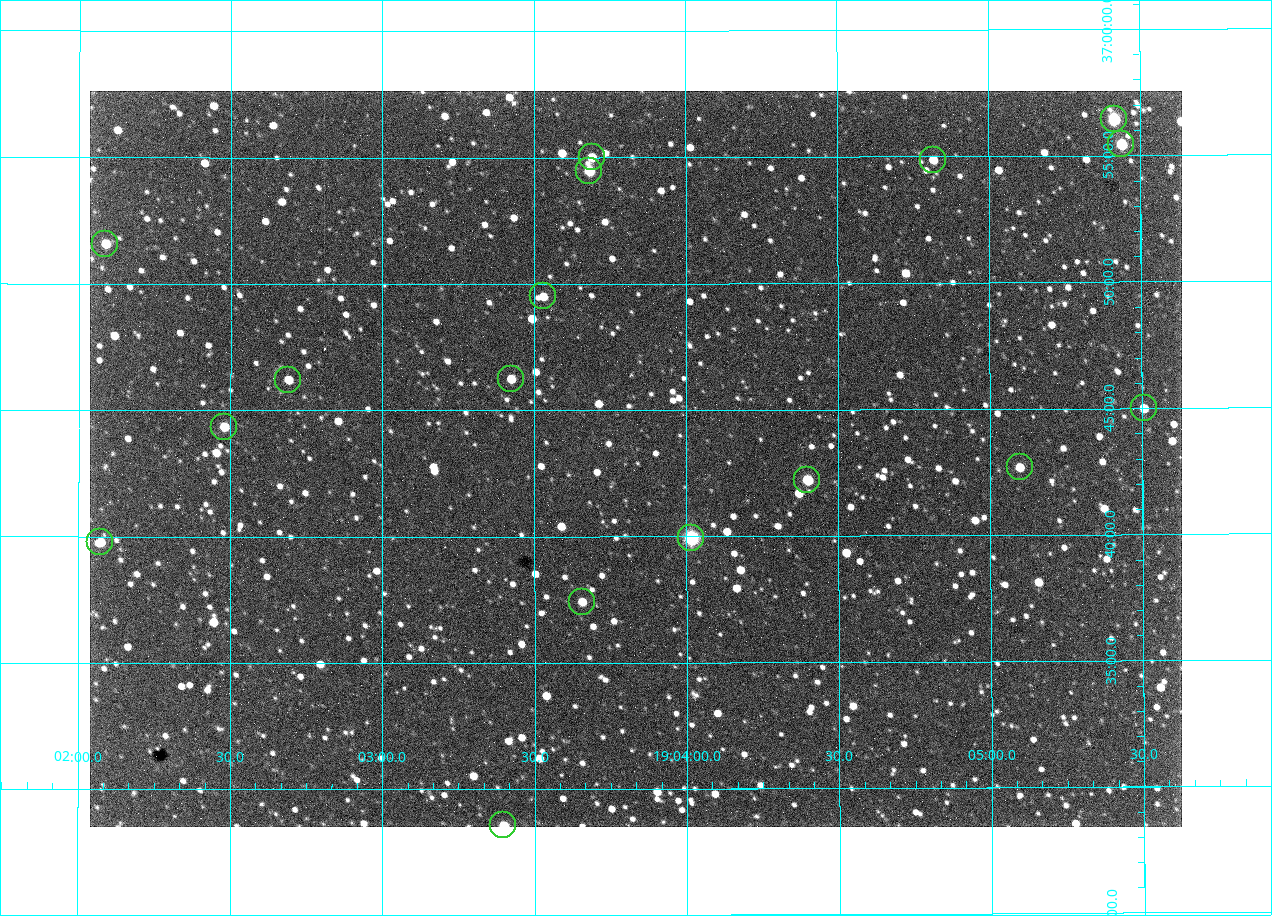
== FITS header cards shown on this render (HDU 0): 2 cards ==
NAXIS1  =                 1092 /fastest changing axis
NAXIS2  =                  736 /next to fastest changing axis

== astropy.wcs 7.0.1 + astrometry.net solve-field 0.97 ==
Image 1092 x 736 px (HDU 0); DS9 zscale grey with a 90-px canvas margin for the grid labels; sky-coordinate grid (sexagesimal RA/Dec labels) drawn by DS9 from the SOLVED WCS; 17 Tycho-2 reference stars matched to detected sources circled (green)
Header WCS: none
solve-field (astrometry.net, Tycho-2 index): SOLVED blind (the file carries no WCS)
Solved WCS: RA---TAN-SIP/DEC--TAN-SIP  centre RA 19:03:50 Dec +36:43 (285.96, +36.72 deg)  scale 2.37 arcsec/px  FOV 43.2' x 29.1'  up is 0 deg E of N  parity flipped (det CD > 0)
(file carries no celestial WCS; the grid is the blind solution)
Tycho-2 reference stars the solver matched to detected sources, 17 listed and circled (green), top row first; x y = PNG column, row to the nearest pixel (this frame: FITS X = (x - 90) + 1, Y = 736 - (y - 91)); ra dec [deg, ICRS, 3 dp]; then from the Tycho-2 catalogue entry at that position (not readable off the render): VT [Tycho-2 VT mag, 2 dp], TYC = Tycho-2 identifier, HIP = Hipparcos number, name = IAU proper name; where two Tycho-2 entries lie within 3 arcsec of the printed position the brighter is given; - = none
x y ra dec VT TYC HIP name
1114 119 286.353 +36.941 8.32 2652-644-1 93748 -
1121 144 286.360 +36.924 9.83 2652-14-1 - -
592 157 285.922 +36.917 10.48 2652-1249-1 - -
933 160 286.204 +36.915 10.94 2652-350-1 - -
589 171 285.920 +36.908 9.57 2652-218-1 - -
105 244 285.522 +36.860 10.88 2651-1921-1 - -
543 296 285.882 +36.825 10.95 2652-329-1 - -
511 379 285.856 +36.771 11.11 2652-1253-1 - -
288 380 285.672 +36.770 11.14 2651-2527-1 - -
1144 408 286.377 +36.750 10.72 2652-110-1 - -
224 427 285.620 +36.739 11.03 2651-1906-1 - -
1020 467 286.274 +36.711 10.88 2652-1070-1 - -
807 480 286.100 +36.704 10.14 2652-1649-1 - -
691 538 286.004 +36.666 8.52 2652-1368-1 - -
100 542 285.518 +36.663 10.71 2651-2245-1 - -
582 602 285.914 +36.624 11.11 2652-845-1 - -
503 825 285.849 +36.476 10.21 2652-1424-1 - -